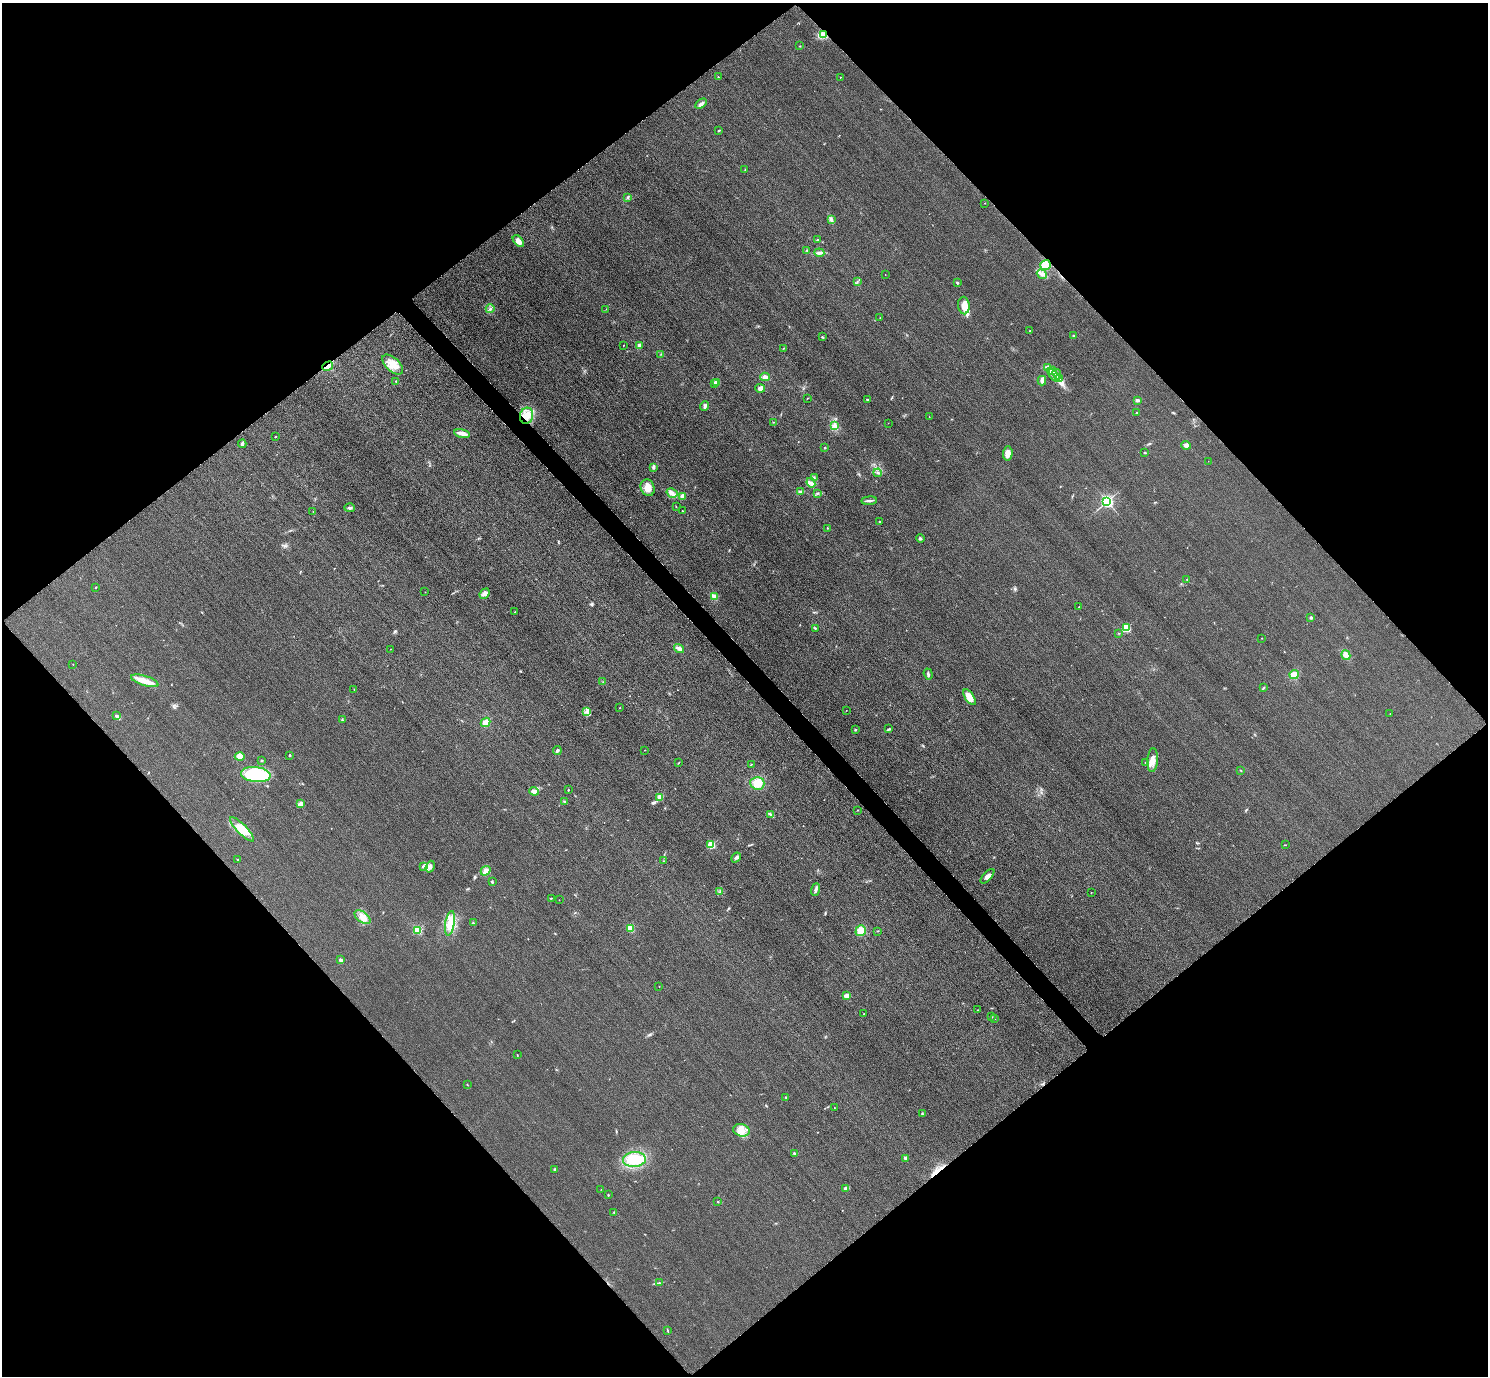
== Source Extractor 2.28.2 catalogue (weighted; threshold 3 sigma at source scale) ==
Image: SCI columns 32-5975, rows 184-5677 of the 6005 x 6003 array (HDU 1 of 3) = the unmasked area's bounding box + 8 px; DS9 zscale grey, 4 x 4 block average (1 PNG px = mean of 4 x 4 image px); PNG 1490 x 1378 px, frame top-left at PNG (2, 3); each listed source drawn as its Kron ellipse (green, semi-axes under 4 px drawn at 4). Shown black and unused: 51% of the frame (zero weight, under 3 of 4 exposures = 3% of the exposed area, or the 3 px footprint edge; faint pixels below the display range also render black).
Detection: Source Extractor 2.28.2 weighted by HDU 2 'WHT'. Background 0.0522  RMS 0.016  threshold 0.0729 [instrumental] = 3 sigma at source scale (4.5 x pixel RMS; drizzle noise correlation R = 1.50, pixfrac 1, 0.05/0.05 arcsec/px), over >= 5 px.
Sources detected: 190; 1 inside a brighter object's white glare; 2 cosmic-ray / hot-pixel residue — neither listed nor drawn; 2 coinciding with a brighter row at this scale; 8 inside a brighter listed object's ellipse — not listed separately; the other 177 listed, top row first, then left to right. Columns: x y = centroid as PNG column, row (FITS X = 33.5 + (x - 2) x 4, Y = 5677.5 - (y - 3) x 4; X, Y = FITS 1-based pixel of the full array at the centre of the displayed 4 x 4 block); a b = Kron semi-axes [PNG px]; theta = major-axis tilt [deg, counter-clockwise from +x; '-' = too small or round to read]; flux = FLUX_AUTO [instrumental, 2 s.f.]
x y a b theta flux
824 35 2 2 - 290
800 46 2 2 - 5.2
718 77 2 2 - 3.1
840 77 2 2 - 6.6
701 104 6 3 34 31
719 130 3 2 - 7.7
745 170 3 2 - 4.9
628 197 2 2 - 7
984 203 2 2 - 3
831 219 4 3 - 17
817 240 2 2 - 7.4
518 241 7 4 -48 56
807 250 2 2 - 7.6
819 253 5 3 - 21
1046 265 5 5 - 180
885 274 2 2 - 1.6
1042 274 5 3 - 29
857 282 2 2 - 6.7
957 283 3 2 - 12
964 305 9 5 -86 98
490 309 4 2 - 15
606 309 2 2 - 1.5
880 318 2 2 - 2.1
1030 331 2 2 - 18
1073 336 3 2 - 7.4
822 337 3 2 - 8.1
623 345 2 2 - 7.3
639 345 2 2 - 76
784 348 2 2 - 3.4
661 354 2 2 - 5.3
393 365 12 6 -43 130
328 366 6 4 37 42
1048 367 4 3 - 22
1053 371 4 3 - 27
1057 374 5 2 - 25
1054 375 8 3 -48 53
765 377 4 4 - 35
1060 379 4 2 - 21
396 381 2 2 - 18
1042 381 5 3 - 36
716 382 2 2 - 190
714 383 2 2 - 20
760 388 5 4 - 26
808 398 2 2 - 3.4
867 399 2 2 - 19
1137 400 4 3 - 22
705 406 5 2 - 12
1137 412 2 2 - 7
527 416 8 6 76 92
929 416 2 2 - 2.4
773 422 2 2 - 3.5
888 423 2 2 - 2.6
835 425 2 2 - 7.5
462 433 8 2 -10 77
275 437 2 2 - 12
242 444 4 3 - 20
1186 445 5 3 - 31
825 448 2 2 - 4.1
1008 453 7 4 86 71
1145 453 2 2 - 8.9
1208 461 2 2 - 1.5
653 467 3 2 - 10
878 473 4 2 - 13
814 477 2 2 - 7.1
811 483 5 3 - 31
648 488 8 7 - 97
800 492 4 2 - 10
672 493 6 4 -30 36
817 493 2 2 - 7.1
682 496 3 3 - 31
869 501 8 2 5 21
1107 501 2 2 - 2400
676 507 2 2 - 2.4
349 508 5 2 - 16
682 510 2 2 - 3
313 511 2 2 - 2.7
880 521 2 2 - 5.2
827 528 2 2 - 3.3
920 539 4 2 - 11
1187 579 2 2 - 5.1
96 587 2 2 - 5.1
425 592 2 2 - 1.8
485 594 5 4 - 30
714 596 3 3 - 18
1079 607 2 2 - 3.9
515 612 2 2 - 4.8
1311 618 2 2 - 48
815 628 3 2 - 9.1
1126 628 2 2 - 690
1119 633 2 2 - 3.5
1262 638 2 2 - 3.7
391 649 2 2 - 3.6
679 649 5 3 - 31
1346 655 5 3 - 63
73 664 2 2 - 5.8
928 674 6 2 -71 22
1294 674 4 4 - 72
145 681 14 5 -18 96
603 682 2 2 - 4.6
1263 688 2 2 - 5.3
354 689 2 2 - 3.7
969 697 9 4 -58 120
620 708 2 2 - 4.4
846 710 2 2 - 2.1
587 712 4 2 - 17
1390 714 2 2 - 3
116 716 3 2 - 19
342 720 2 2 - 3.2
485 722 5 3 - 72
889 729 3 2 - 10
856 730 3 2 - 6.1
557 750 4 3 - 14
644 750 2 2 - 3.5
290 755 2 2 - 7.7
240 757 5 3 - 110
261 760 2 2 - 4.9
1153 760 12 5 86 76
1145 762 2 2 - 3.4
678 763 3 2 - 5.6
751 765 2 2 - 4.7
1241 770 2 2 - 4.3
256 774 15 7 -6 800
757 783 7 6 - 150
568 790 2 2 - 6.5
534 791 4 3 - 52
660 797 4 4 - 83
564 801 2 2 - 4.1
300 804 4 3 - 47
858 810 2 2 - 2.6
770 814 3 2 - 11
242 829 16 5 -45 120
711 845 2 2 - 660
1285 845 2 2 - 4.2
736 857 5 3 - 21
238 860 2 2 - 4.1
664 861 2 2 - 4
423 866 2 2 - 4.1
430 867 6 4 70 30
486 871 5 3 - 30
987 876 9 3 48 40
492 882 3 2 - 9.1
816 890 6 3 70 21
719 892 2 2 - 4.5
1091 892 2 2 - 2.2
551 898 2 2 - 3.4
559 900 2 2 - 2.3
363 917 9 5 -37 76
450 923 12 4 80 95
473 923 2 2 - 3.5
630 928 4 4 - 81
417 930 2 2 - 690
861 931 5 5 - 100
878 931 3 2 - 4.7
340 960 3 3 - 16
659 987 2 2 - 5.2
847 996 4 3 - 52
977 1010 2 2 - 4.2
864 1014 2 2 - 4.9
991 1017 2 2 - 4.8
994 1019 2 2 - 3
517 1055 2 2 - 2.5
467 1085 2 2 - 3.4
786 1097 3 2 - 6.9
834 1107 2 2 - 2.5
922 1114 3 2 - 8.7
741 1130 8 6 -17 79
794 1153 3 2 - 9.3
905 1158 2 2 - 80
634 1159 11 7 4 300
555 1169 3 2 - 10
845 1188 3 2 - 37
601 1189 2 2 - 2
608 1195 2 2 - 14
717 1202 2 2 - 4.3
614 1212 2 2 - 6.1
659 1283 2 2 - 3.5
667 1330 3 2 - 5.9
Overlapping masked pixels (flux is a lower limit): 4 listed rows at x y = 824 35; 1046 265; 328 366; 527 416
Diffuse or blended objects may show on this block-average render without a row.